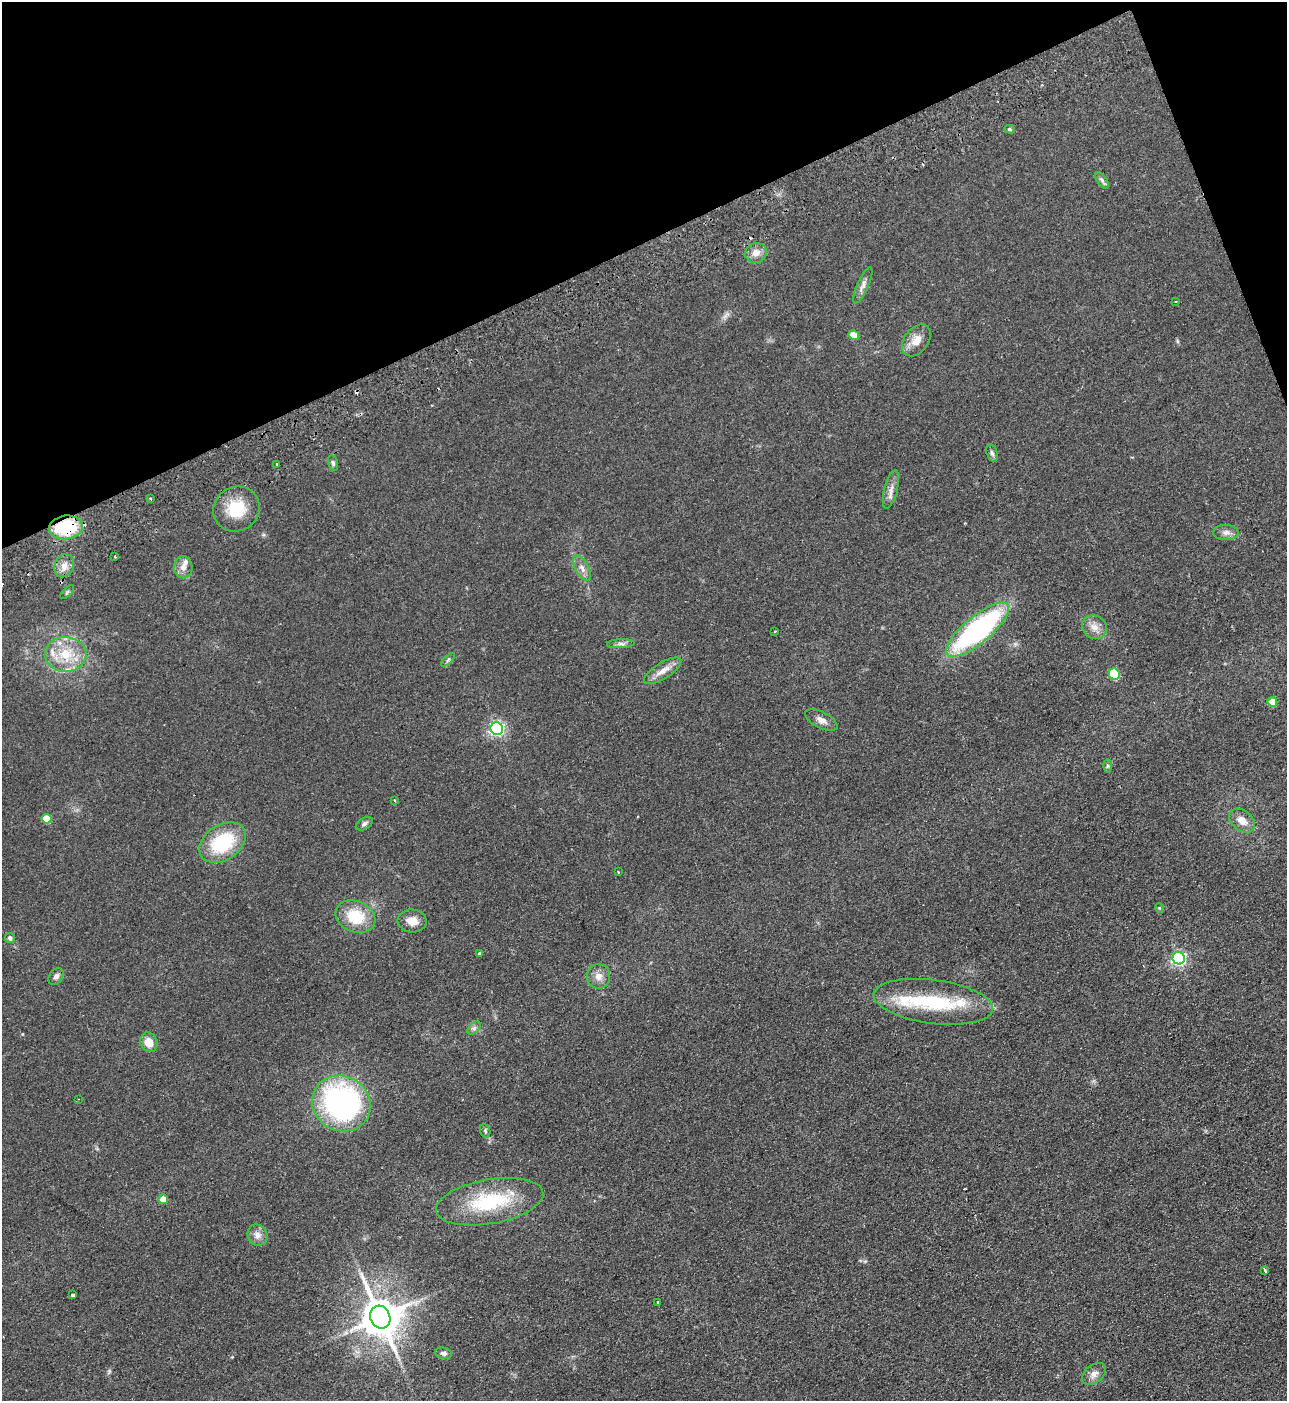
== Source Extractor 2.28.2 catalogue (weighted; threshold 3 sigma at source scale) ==
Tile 3 of 4 x 4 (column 3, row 1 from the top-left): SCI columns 2753-4037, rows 4250-5648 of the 5634 x 5702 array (HDU 1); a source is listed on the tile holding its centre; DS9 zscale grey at full resolution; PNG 1289 x 1403 px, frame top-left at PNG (2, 2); each listed source drawn as its Kron ellipse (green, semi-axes under 4 px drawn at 4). Shown black and unused: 19% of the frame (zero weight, under 2 of 3 exposures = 3% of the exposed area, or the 3 px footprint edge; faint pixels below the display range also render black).
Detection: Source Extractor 2.28.2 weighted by HDU 2 'WHT'; one run over the whole footprint, this tile lists its part. Background 0.113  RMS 0.011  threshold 0.0487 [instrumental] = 3 sigma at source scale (4.5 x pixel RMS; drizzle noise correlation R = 1.50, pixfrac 1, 0.05/0.05 arcsec/px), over >= 5 px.
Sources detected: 68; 4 cosmic-ray / hot-pixel residue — neither listed nor drawn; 3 inside a brighter listed object's ellipse — not listed separately; the other 61 listed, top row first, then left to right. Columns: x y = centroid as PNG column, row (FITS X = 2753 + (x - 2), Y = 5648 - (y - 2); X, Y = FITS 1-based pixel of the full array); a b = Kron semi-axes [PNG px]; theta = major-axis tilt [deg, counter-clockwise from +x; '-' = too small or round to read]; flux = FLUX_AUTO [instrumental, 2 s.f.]
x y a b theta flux
1010 129 5 4 - 1.3
1102 180 9 4 -55 2.7
756 253 11 9 26 8.1
863 285 20 5 66 5.5
1175 302 3 2 - 0.94
854 335 5 4 - 18
916 340 18 12 53 12
992 453 9 5 -74 2.7
333 463 8 4 -75 2
277 464 3 3 - 1.5
891 489 19 6 76 7.2
150 499 3 2 - 1.6
236 509 24 22 33 35
66 527 17 12 6 64
1226 532 13 7 -2 5.1
115 557 3 2 - 0.88
64 566 12 9 65 8.1
183 567 11 9 -87 7.9
582 568 14 6 -62 5.5
67 592 8 3 45 1.5
1094 627 13 11 -33 8.8
977 630 39 13 39 210
775 631 3 2 - 1.4
621 644 14 4 2 3.7
66 654 21 17 -3 31
448 660 8 3 45 1.7
663 671 21 8 32 10
1114 674 6 5 - 64
1272 702 5 4 - 16
821 720 18 8 -28 6.6
497 728 6 6 - 250
1107 766 6 4 -90 1.8
395 800 4 3 - 1.5
47 819 5 5 - 22
1242 821 14 10 -40 11
364 824 9 5 31 3.2
223 843 25 17 34 64
618 872 3 3 - 1.2
1160 908 5 3 - 0.87
355 917 20 15 -23 35
412 921 14 11 -5 11
10 938 5 5 - 3.1
479 953 3 3 - 1.5
1179 958 6 6 - 220
56 976 9 6 55 3.9
599 976 12 11 - 8.1
933 1002 60 22 -7 72
474 1028 8 5 45 2.6
149 1042 10 8 -63 13
78 1099 3 2 - 0.74
341 1103 30 27 -30 240
485 1131 7 5 -69 1.7
163 1199 5 4 - 10
490 1202 54 22 10 74
257 1235 11 9 -58 6.3
1265 1270 4 3 - 3.3
73 1295 3 3 - 11
658 1302 3 2 - 1.2
380 1317 12 10 -66 3000
444 1353 8 5 -12 3.1
1094 1374 13 9 39 6.9
Overlapping masked pixels (flux is a lower limit): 1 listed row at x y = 66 527